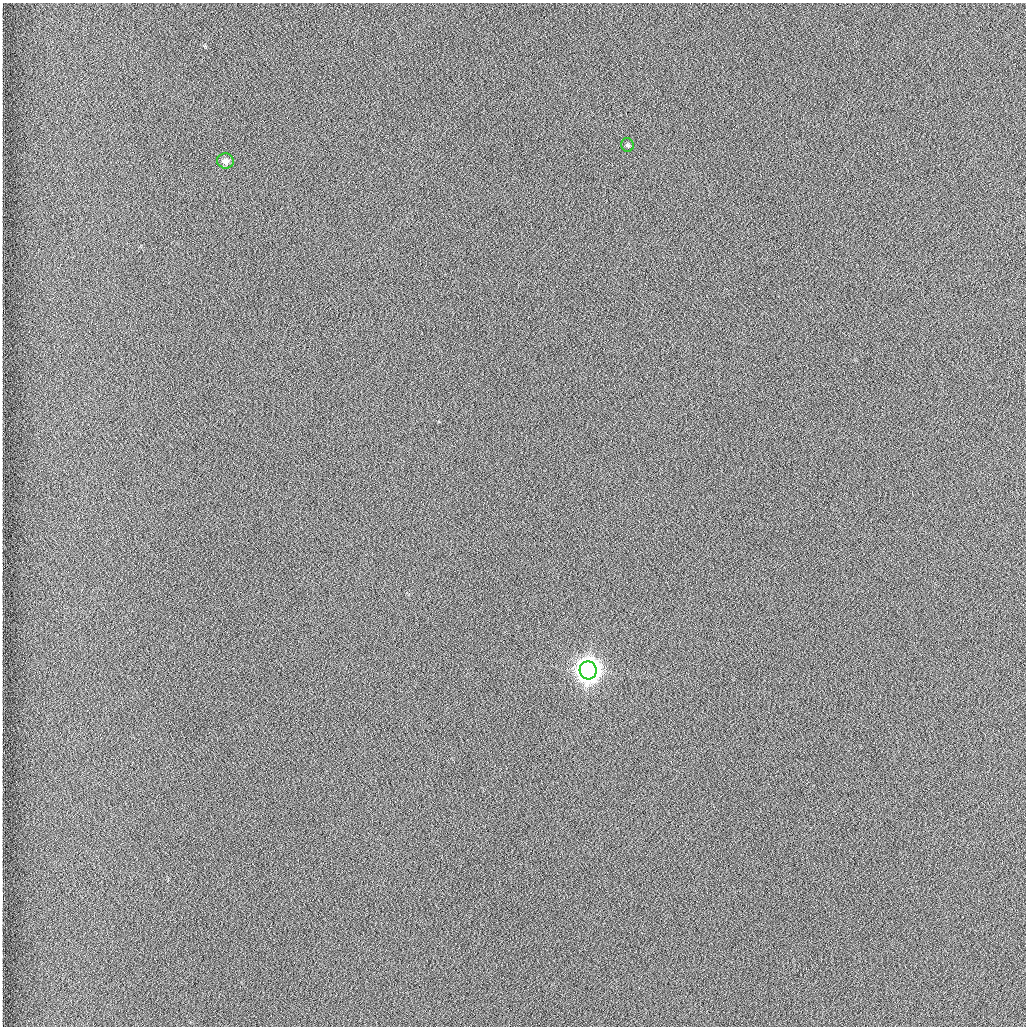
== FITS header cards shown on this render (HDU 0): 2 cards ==
NAXIS1  =                 1024 /fastest changing axis
NAXIS2  =                 1024 /next to fastest changing axis

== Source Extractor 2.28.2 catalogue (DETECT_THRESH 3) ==
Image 1024 x 1024 px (HDU 0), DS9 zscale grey, 1 PNG px = 1 image px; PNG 1028 x 1028 px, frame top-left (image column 1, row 1024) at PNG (2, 3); each listed source drawn as its Kron ellipse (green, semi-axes under 4 px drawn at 4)
Background 1260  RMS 5.9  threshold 17.7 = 3 sigma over >= 5 px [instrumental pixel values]
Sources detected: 3; all 3 listed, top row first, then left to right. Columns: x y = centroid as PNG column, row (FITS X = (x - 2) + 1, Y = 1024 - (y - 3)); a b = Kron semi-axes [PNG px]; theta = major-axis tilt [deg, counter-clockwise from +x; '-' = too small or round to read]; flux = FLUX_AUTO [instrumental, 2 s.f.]
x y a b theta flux
628 145 7 6 - 780
225 161 8 7 - 2600
588 670 9 8 - 570000